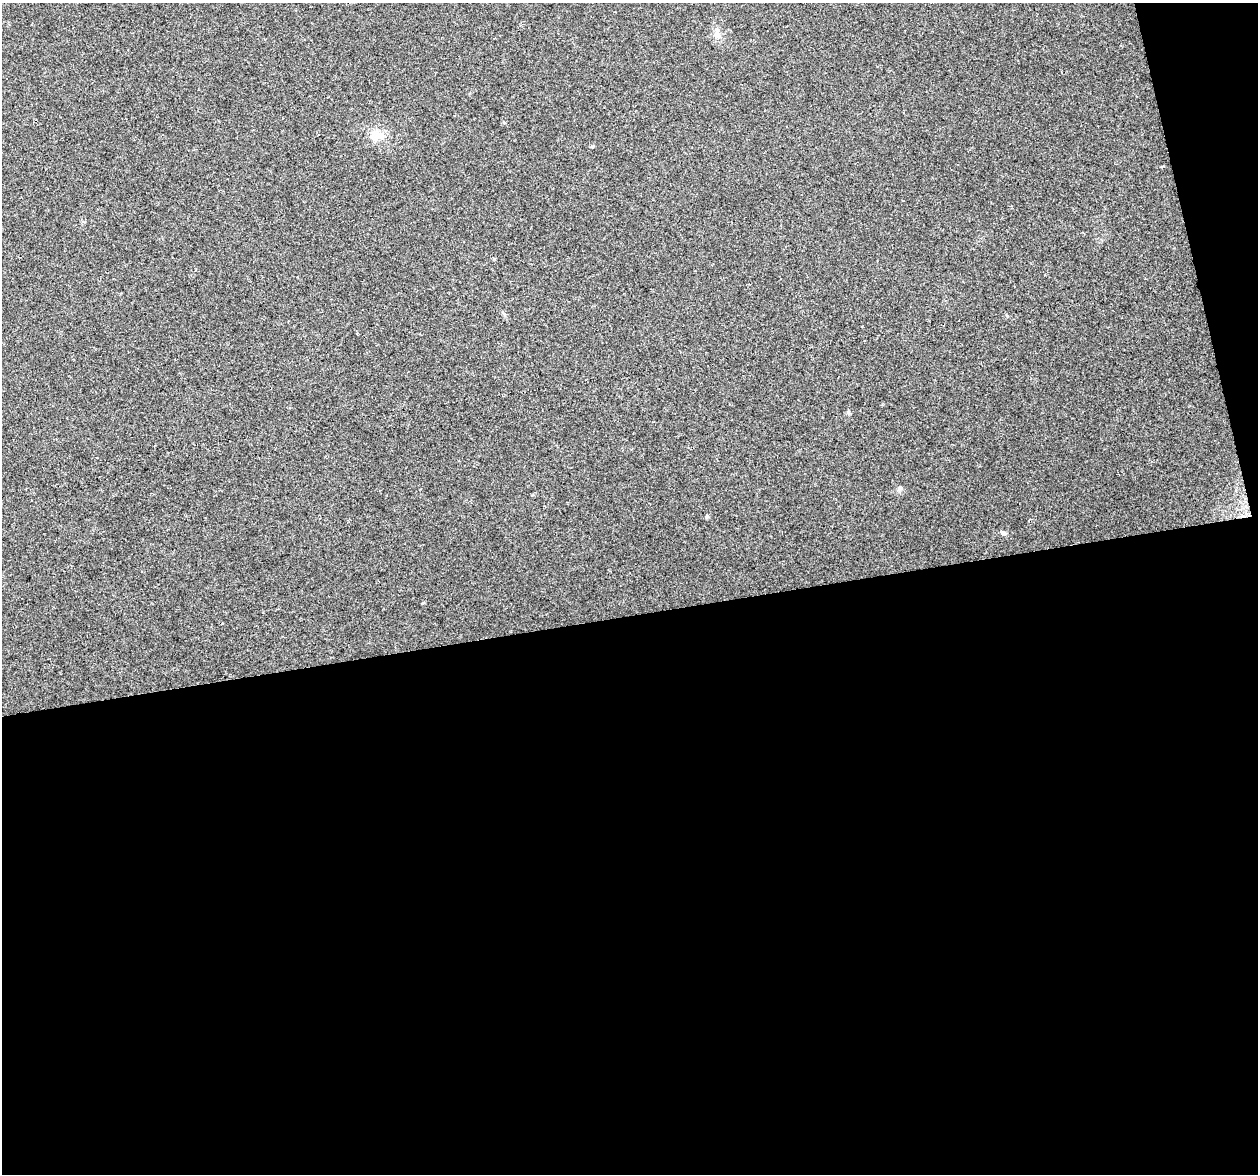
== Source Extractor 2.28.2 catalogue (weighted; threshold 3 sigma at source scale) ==
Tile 16 of 4 x 4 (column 4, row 4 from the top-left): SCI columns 3767-5022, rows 86-1257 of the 5022 x 4810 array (HDU 1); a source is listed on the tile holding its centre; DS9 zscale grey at full resolution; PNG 1260 x 1176 px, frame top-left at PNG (2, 3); no overlay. Shown black and unused: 50% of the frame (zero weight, under 2 of 3 exposures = <1% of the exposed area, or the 3 px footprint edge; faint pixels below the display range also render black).
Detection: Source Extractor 2.28.2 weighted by HDU 2 'WHT'; one run over the whole footprint, this tile lists its part. Background 0.0816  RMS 0.0076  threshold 0.034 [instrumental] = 3 sigma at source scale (4.5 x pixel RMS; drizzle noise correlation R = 1.50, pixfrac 1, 0.0396/0.0396 arcsec/px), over >= 5 px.
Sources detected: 6; all 6 listed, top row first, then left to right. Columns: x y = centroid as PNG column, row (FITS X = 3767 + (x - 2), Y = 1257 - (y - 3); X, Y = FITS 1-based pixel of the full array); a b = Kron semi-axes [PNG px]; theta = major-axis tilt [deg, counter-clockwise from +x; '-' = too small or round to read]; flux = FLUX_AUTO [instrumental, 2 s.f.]
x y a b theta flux
717 33 19 7 -87 4.9
377 135 19 16 -2 11
357 334 3 2 - 0.83
900 488 8 6 46 1.9
707 516 5 5 - 0.96
1003 533 7 5 -15 1.5